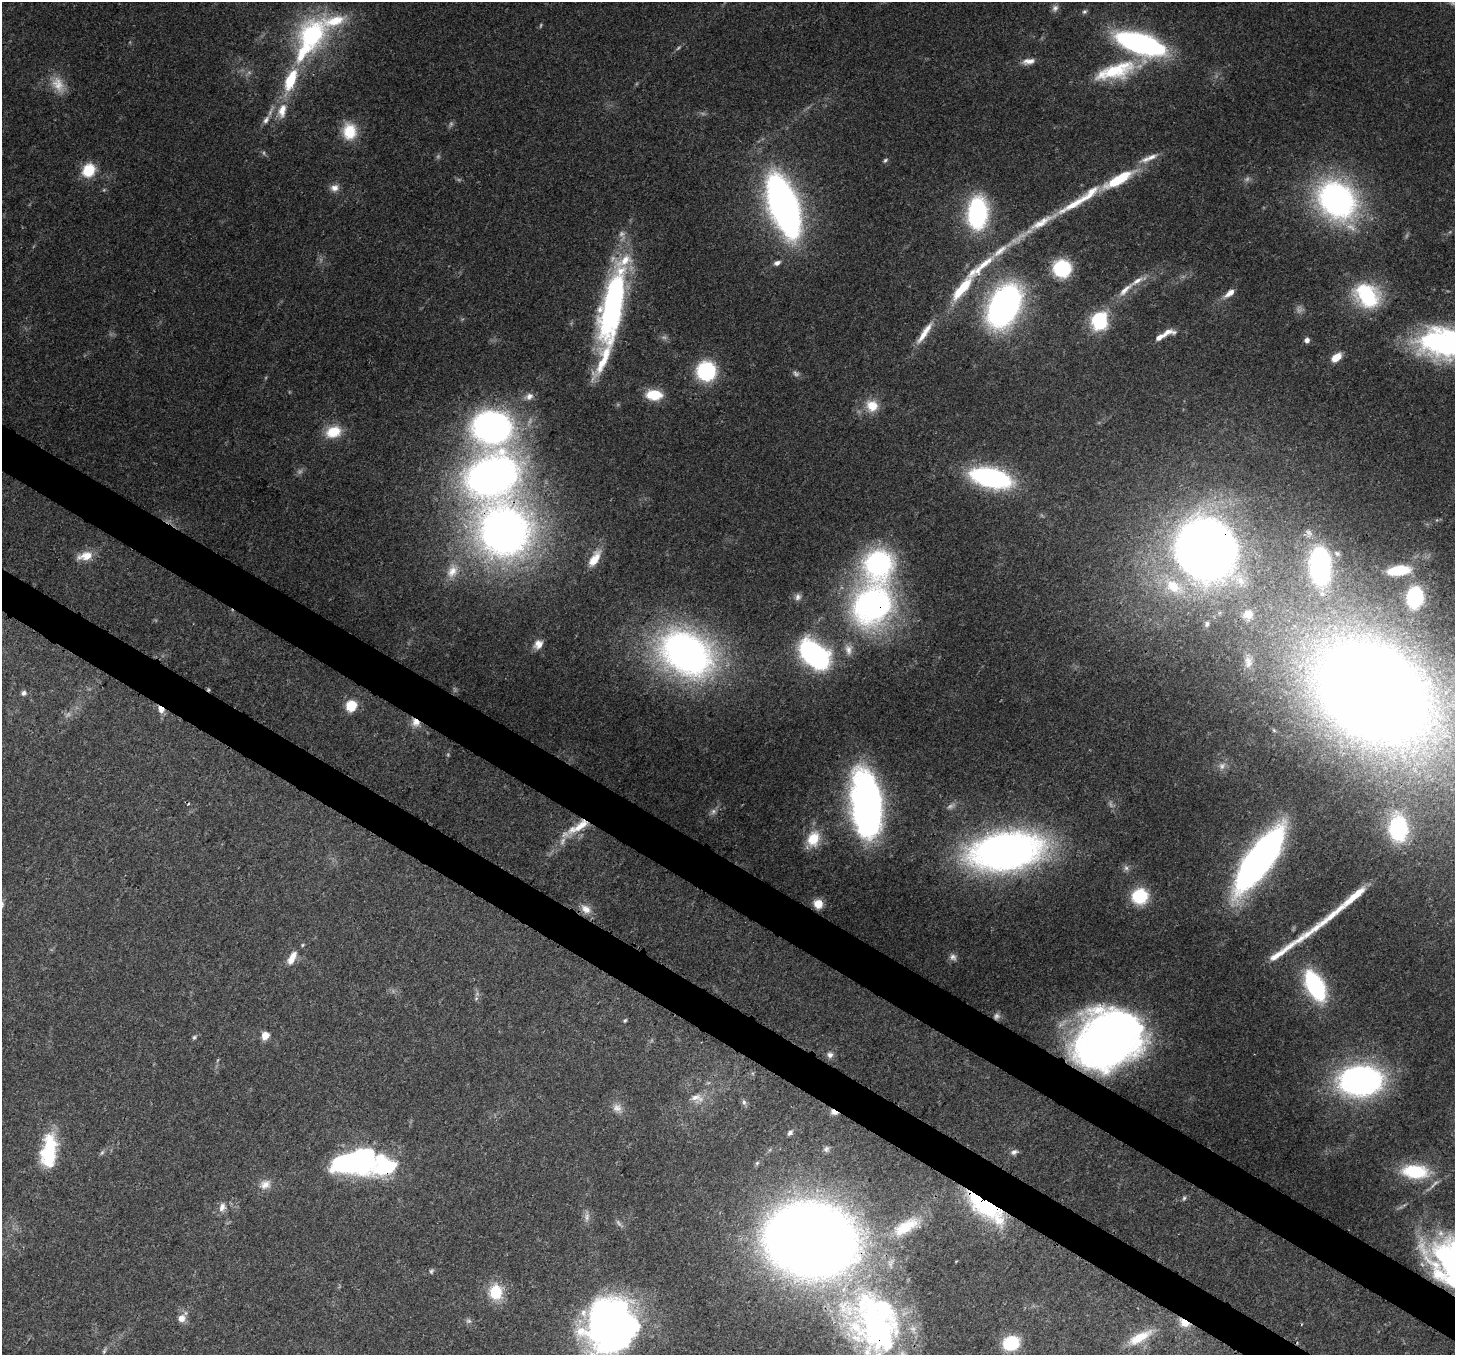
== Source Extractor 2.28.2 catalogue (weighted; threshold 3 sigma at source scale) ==
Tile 6 of 4 x 4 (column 2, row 2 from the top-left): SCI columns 1531-2983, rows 3065-4417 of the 5962 x 6060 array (HDU 1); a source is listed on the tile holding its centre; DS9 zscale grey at full resolution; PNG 1457 x 1357 px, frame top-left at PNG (2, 2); no overlay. Shown black and unused: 6% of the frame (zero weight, under 3 of 4 exposures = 8% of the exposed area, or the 3 px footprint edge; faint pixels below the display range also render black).
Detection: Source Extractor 2.28.2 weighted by HDU 2 'WHT'; one run over the whole footprint, this tile lists its part. Background 0.0534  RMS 0.003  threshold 0.0133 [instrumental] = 3 sigma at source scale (4.5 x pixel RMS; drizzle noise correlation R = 1.50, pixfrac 1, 0.0396/0.0396 arcsec/px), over >= 5 px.
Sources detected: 163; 21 too faint to see at this stretch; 9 inside a brighter object's white glare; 2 cosmic-ray / hot-pixel residue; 2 long thin detections or spike segments (spike, bleed or trail) — not listed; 15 inside a brighter listed object's ellipse — not listed separately; the other 114 listed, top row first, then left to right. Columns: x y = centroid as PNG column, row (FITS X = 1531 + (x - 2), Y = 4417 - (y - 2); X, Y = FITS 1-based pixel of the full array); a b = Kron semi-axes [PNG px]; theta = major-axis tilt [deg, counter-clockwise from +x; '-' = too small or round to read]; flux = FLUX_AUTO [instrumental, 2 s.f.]
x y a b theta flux
1084 12 7 6 - 0.61
312 35 40 33 64 42
1140 43 41 16 -18 81
1029 61 17 8 7 2.3
1116 71 57 20 17 20
290 80 24 11 68 13
282 111 23 11 79 5.4
266 120 12 8 59 1.7
349 131 20 16 89 8.8
1151 157 19 8 24 2.9
885 160 7 4 45 0.55
89 170 14 11 55 9.5
1117 180 29 11 30 13
334 188 11 10 - 2
1337 200 36 30 -46 93
1075 203 60 9 31 12
784 206 45 19 -71 200
977 213 29 18 86 42
777 263 10 6 22 1.2
980 267 85 12 42 15
1062 268 14 14 - 22
1125 290 27 7 44 3.5
1230 293 13 6 37 2.3
1367 295 28 22 -41 26
610 305 85 25 77 64
1004 306 30 19 62 140
1099 320 15 12 -79 28
1167 332 17 7 10 2.5
924 333 35 7 55 4.7
1307 340 5 5 - 1.6
1447 344 63 36 -15 69
1336 357 11 7 38 4.3
706 371 14 14 - 31
654 395 17 11 -3 8.2
529 396 11 9 22 1.9
872 406 16 15 - 5.5
492 427 43 37 -8 94
333 432 19 14 18 7.6
492 476 47 37 23 170
991 478 39 17 -13 49
504 531 42 41 - 200
1205 549 49 44 -47 290
1337 553 7 5 -38 0.66
86 556 19 10 10 4.7
595 559 22 10 59 4.6
879 564 31 28 79 54
1320 566 24 14 -90 59
1399 570 23 10 7 9.3
452 571 21 14 66 5.3
1174 587 29 17 -34 14
798 597 9 7 61 1.1
1415 597 13 9 82 36
872 605 39 33 59 100
1248 614 11 10 - 2.7
1207 624 8 5 77 0.77
538 644 13 10 48 2.6
848 649 15 10 -81 2.4
686 653 47 34 -33 150
814 655 22 14 -43 82
1248 662 17 10 -82 2.3
1372 692 97 70 -35 670
24 693 6 6 - 0.88
351 706 10 9 - 8.4
161 709 8 6 -52 2.4
416 722 12 10 -48 2.7
1222 766 11 9 58 1.8
868 803 55 26 -80 110
713 811 9 7 40 1.2
578 827 36 10 31 8.3
1398 828 23 16 -89 24
813 839 20 15 70 7.3
1006 851 53 28 9 200
1259 859 55 18 54 170
1126 868 7 7 - 0.93
1140 896 15 14 - 15
1354 896 37 7 40 7.4
818 904 8 7 - 4.4
586 909 16 10 -35 3
953 957 9 8 - 1.2
292 958 18 8 62 3.9
1315 986 24 12 -63 45
625 1020 6 4 61 0.43
265 1035 7 6 - 3.6
194 1037 7 5 36 0.58
1107 1041 53 40 31 250
830 1055 8 8 - 1.2
1361 1081 29 20 2 130
696 1098 21 10 -7 3.6
744 1102 8 6 -69 0.81
617 1108 14 12 -31 2.5
834 1112 10 6 -20 2.1
790 1133 8 5 40 0.92
826 1149 8 8 - 1
1014 1152 10 7 20 1.2
102 1153 7 5 53 0.63
49 1154 28 20 87 17
757 1163 6 5 - 0.53
359 1164 42 21 10 36
1415 1172 31 16 -4 17
265 1184 16 12 30 3
1184 1198 6 5 - 0.54
983 1204 44 17 -35 36
222 1207 12 8 71 2.1
587 1217 12 7 79 1.5
906 1226 44 17 29 14
811 1240 75 59 -9 470
496 1292 18 15 -86 9.8
181 1318 9 9 - 2.5
1184 1323 13 8 -36 3.4
610 1326 44 42 46 190
876 1326 98 64 -65 110
1140 1337 33 11 29 8
1011 1343 15 13 18 15
104 1351 8 4 55 0.57
Overlapping masked pixels (flux is a lower limit): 15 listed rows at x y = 492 476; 504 531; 1205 549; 872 605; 1372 692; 161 709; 416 722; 578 827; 1006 851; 1107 1041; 834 1112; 983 1204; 811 1240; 1184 1323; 876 1326
Isophote crosses this tile's border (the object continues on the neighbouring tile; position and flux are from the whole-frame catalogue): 3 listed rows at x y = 1447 344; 610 1326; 876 1326